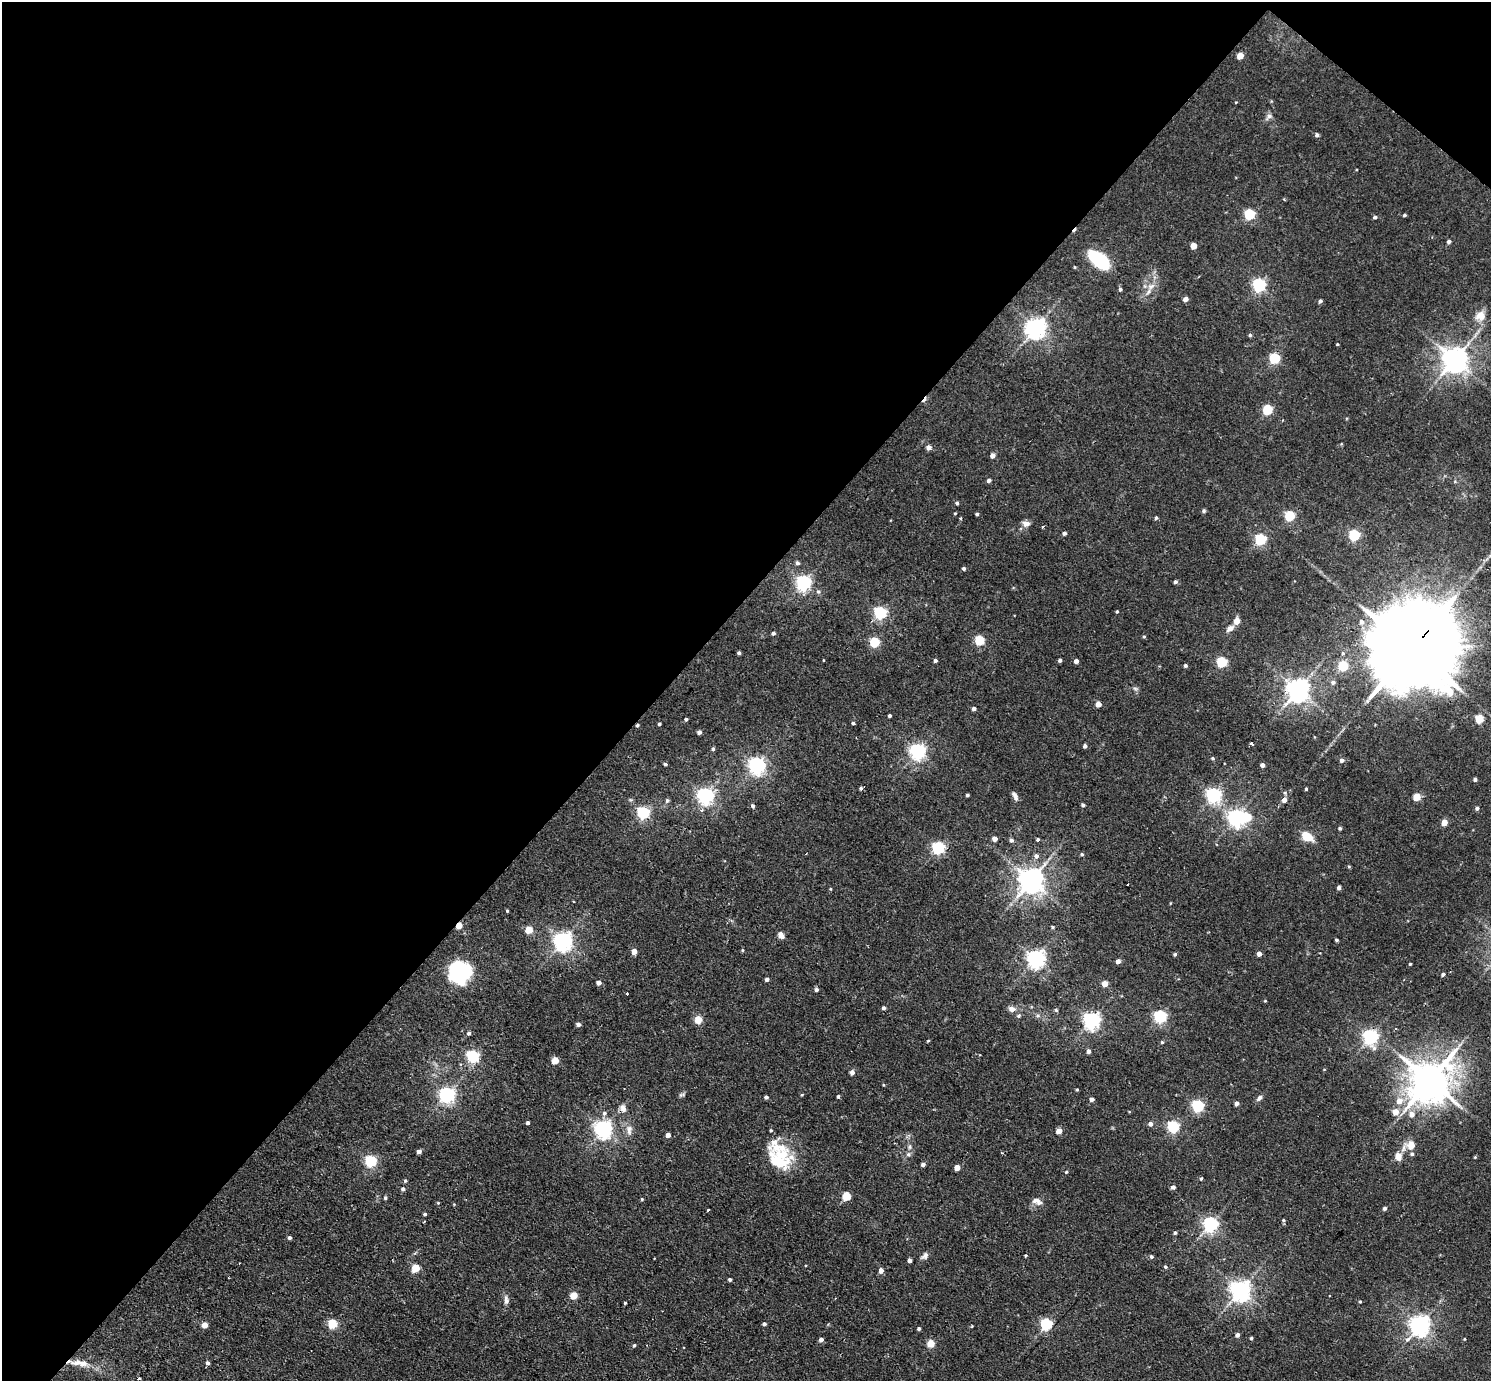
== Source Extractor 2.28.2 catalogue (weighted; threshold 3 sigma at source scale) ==
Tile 2 of 4 x 4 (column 2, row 1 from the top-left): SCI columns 1490-2978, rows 4431-5809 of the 5956 x 5960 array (HDU 1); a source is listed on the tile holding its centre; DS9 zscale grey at full resolution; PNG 1493 x 1383 px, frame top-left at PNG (2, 2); no overlay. Shown black and unused: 45% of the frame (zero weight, under 2 of 3 exposures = <1% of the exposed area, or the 3 px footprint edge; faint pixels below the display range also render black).
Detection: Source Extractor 2.28.2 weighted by HDU 2 'WHT'; one run over the whole footprint, this tile lists its part. Background 0.0314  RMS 0.0043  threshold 0.0196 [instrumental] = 3 sigma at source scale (4.5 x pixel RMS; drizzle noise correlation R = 1.50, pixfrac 1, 0.05/0.05 arcsec/px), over >= 5 px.
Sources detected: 236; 1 inside a brighter object's white glare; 3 cosmic-ray / hot-pixel residue — not listed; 4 inside a brighter listed object's ellipse — not listed separately; the other 228 listed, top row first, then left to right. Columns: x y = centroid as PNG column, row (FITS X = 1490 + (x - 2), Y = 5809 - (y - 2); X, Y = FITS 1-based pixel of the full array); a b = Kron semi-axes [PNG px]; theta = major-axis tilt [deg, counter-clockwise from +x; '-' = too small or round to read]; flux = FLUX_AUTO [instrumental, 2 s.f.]
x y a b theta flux
1240 56 5 4 - 6.7
1236 102 4 3 - 0.32
1269 116 11 6 44 1.5
1317 135 4 4 - 1.1
1249 214 5 5 - 39
1404 215 4 3 - 0.72
1375 217 4 4 - 0.94
1449 241 4 4 - 1.2
1193 246 4 4 - 6
1098 260 21 10 -41 31
1259 285 5 5 - 82
1151 286 11 7 33 2.9
1120 289 4 4 - 0.85
1186 299 4 4 - 2.7
1320 301 4 4 - 1.1
1480 316 14 13 - 4.7
1036 327 7 7 - 260
1250 335 4 4 - 0.65
1337 344 3 3 - 0.38
1274 358 5 5 - 37
1455 359 8 7 - 510
1267 410 5 5 - 28
929 447 5 4 - 2.5
992 456 4 4 - 2.5
989 480 4 4 - 1.3
957 503 4 4 - 0.76
1204 511 5 5 - 0.73
955 513 3 3 - 0.37
977 514 4 3 - 0.8
1289 516 5 5 - 33
960 518 3 3 - 0.52
1156 518 4 4 - 0.72
1026 524 11 7 -4 2
1043 527 3 3 - 1.2
1064 533 4 4 - 1.1
1354 535 5 5 - 46
1260 539 5 5 - 49
797 563 5 4 - 1.1
964 569 4 4 - 0.88
1175 582 4 4 - 0.9
804 583 6 6 - 120
818 592 6 5 - 0.82
1117 611 3 3 - 0.56
880 613 5 5 - 79
1237 621 5 4 - 5.3
1362 622 6 5 - 1.8
1230 628 10 6 33 2.3
773 633 4 4 - 0.98
1144 637 5 3 - 0.47
979 640 5 5 - 27
874 642 5 5 - 26
1411 649 30 20 47 11000
739 653 4 3 - 0.83
935 660 4 3 - 1
1060 660 3 3 - 0.99
1076 661 4 4 - 2.1
1221 662 5 5 - 35
1185 665 4 4 - 0.9
1343 666 5 5 - 25
1333 682 5 5 - 1.1
1135 688 7 4 -19 0.78
1298 690 7 7 - 370
1098 704 4 4 - 4.4
974 709 4 4 - 1.5
890 716 3 3 - 0.78
686 719 3 3 - 0.77
1479 719 5 5 - 14
853 723 3 3 - 1.7
659 724 3 3 - 0.69
637 725 4 4 - 0.67
699 732 4 4 - 1.5
1252 743 3 3 - 1.7
1085 746 4 3 - 1.3
713 749 5 4 - 0.77
917 751 6 6 - 140
1213 758 5 4 - 0.61
1342 760 5 5 - 1.4
665 764 4 3 - 0.73
757 765 6 6 - 160
1262 765 4 4 - 1.8
1475 779 4 3 - 1.1
861 788 5 4 - 0.8
1306 789 3 3 - 0.54
967 795 3 3 - 0.67
1213 795 6 6 - 120
705 796 6 6 - 150
1015 796 11 6 -66 1.6
1417 797 5 4 - 10
667 800 7 5 75 0.87
1284 800 6 5 - 2
1083 805 4 4 - 0.92
753 806 5 4 - 0.88
1477 808 4 4 - 1.1
702 810 5 4 - 0.81
643 813 5 5 - 70
1236 817 6 6 - 170
1444 823 4 4 - 5.9
1340 828 4 3 - 0.79
1307 836 9 6 -32 12
995 839 4 4 - 3.1
1011 840 5 4 - 1.1
1038 840 3 3 - 2.2
938 848 5 5 - 71
1082 854 5 4 - 0.61
1036 856 6 6 - 1.6
1349 866 5 3 - 0.45
1031 880 8 7 - 500
1339 887 4 4 - 1.4
507 911 3 3 - 0.42
459 926 4 4 - 7.1
1053 927 4 3 - 0.57
529 930 5 4 - 10
781 935 8 6 -58 2.2
1337 940 4 3 - 0.68
563 941 7 6 - 210
742 950 4 4 - 0.51
634 951 4 4 - 4.2
1175 954 4 4 - 0.72
1259 954 4 4 - 2.3
1036 958 6 6 - 190
1118 961 4 4 - 2.2
1410 964 3 3 - 0.58
460 972 19 17 70 49
1443 975 4 3 - 1.5
767 979 4 3 - 1.3
598 983 4 4 - 2.5
1105 984 4 4 - 5.3
816 990 4 4 - 1.1
627 994 3 3 - 1.3
1265 1001 4 3 - 0.37
884 1008 4 4 - 1.1
1011 1009 9 7 -8 2.1
1056 1010 5 4 - 0.75
1019 1016 6 5 - 0.8
1038 1016 6 4 0 0.84
1160 1017 5 5 - 75
698 1020 6 6 - 6.3
1092 1020 6 6 - 170
578 1024 5 4 - 1.3
469 1033 5 4 - 0.95
1370 1037 6 6 - 120
928 1041 3 2 - 0.53
1162 1042 4 4 - 0.56
1088 1051 4 4 - 1.9
473 1056 5 5 - 65
555 1061 5 4 - 9.6
852 1072 5 4 - 2
1430 1080 13 11 48 1400
1077 1090 5 3 - 0.42
447 1095 6 6 - 140
681 1095 8 5 18 0.83
802 1095 4 3 - 0.39
838 1096 4 3 - 0.65
766 1097 4 4 - 1.1
1259 1098 9 5 48 1.4
1092 1099 4 4 - 2
1399 1101 7 7 - 4
1236 1104 4 4 - 1.8
1198 1106 5 5 - 55
623 1108 10 8 -65 2.3
1395 1112 5 5 - 5.4
604 1113 6 6 - 1.1
1412 1114 6 6 - 3
528 1123 4 3 - 0.96
1150 1124 5 5 - 1.8
1173 1127 5 5 - 54
603 1129 6 6 - 190
629 1130 15 8 89 3
1059 1131 4 4 - 4.5
668 1135 4 4 - 2.8
1411 1145 8 6 18 8.5
778 1148 36 23 -15 15
419 1151 4 4 - 1.7
908 1154 7 5 20 1.1
1412 1154 5 5 - 0.8
1398 1157 10 8 -71 3
1475 1157 4 3 - 0.44
371 1161 5 5 - 51
923 1165 4 3 - 1.4
957 1168 4 4 - 4.4
1066 1172 4 3 - 0.48
1201 1178 4 3 - 0.57
405 1181 5 4 - 0.63
1173 1187 5 4 - 1.3
403 1189 5 5 - 1.1
846 1196 5 5 - 20
385 1198 4 4 - 0.72
642 1199 4 4 - 0.46
1037 1201 15 7 -21 2.5
438 1203 4 3 - 0.37
1385 1208 4 4 - 1.1
708 1210 3 2 - 0.54
425 1214 4 3 - 0.7
1283 1220 5 4 - 0.53
424 1221 3 2 - 0.45
1211 1224 6 6 - 110
1175 1233 4 3 - 0.77
289 1238 4 4 - 1
1026 1255 4 3 - 0.49
925 1256 12 6 39 1.6
1151 1257 4 4 - 0.95
909 1260 4 4 - 2
1165 1267 4 4 - 0.6
415 1268 5 5 - 14
881 1271 5 4 - 2.6
228 1278 3 2 - 0.41
730 1280 3 3 - 0.93
1241 1290 7 7 - 260
574 1295 5 5 - 8.7
506 1300 12 6 -80 1.8
1360 1301 3 3 - 0.47
625 1303 3 3 - 1.4
332 1324 5 5 - 24
764 1324 4 3 - 1.2
1046 1324 5 5 - 53
204 1325 4 4 - 5.3
1420 1325 7 7 - 250
972 1326 5 3 - 0.32
919 1328 4 3 - 0.89
1237 1335 5 4 - 1.7
1251 1338 3 3 - 0.57
1464 1339 4 3 - 0.33
821 1340 4 4 - 2
931 1344 5 5 - 12
634 1346 4 3 - 0.67
78 1363 22 8 3 5.2
208 1363 5 5 - 1.2
139 1378 3 3 - 2.4
Overlapping masked pixels (flux is a lower limit): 5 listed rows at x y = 1411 649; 637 725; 459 926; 623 1108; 78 1363